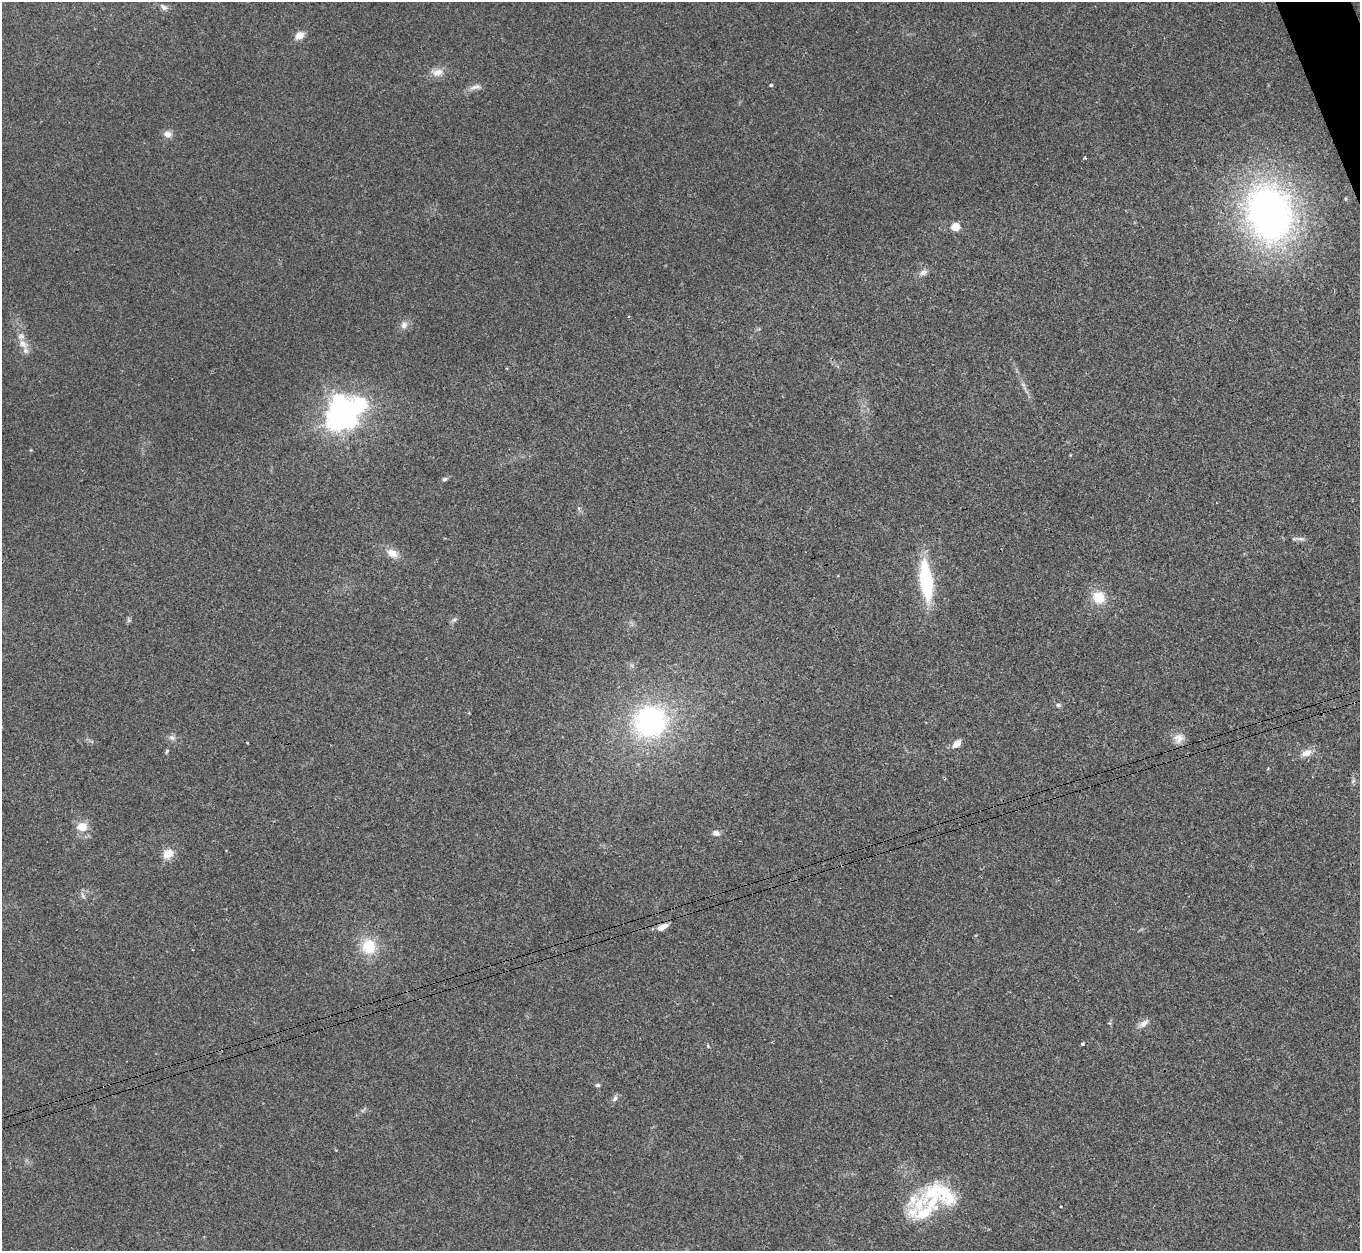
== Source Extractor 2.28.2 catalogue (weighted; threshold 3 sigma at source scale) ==
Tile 10 of 4 x 4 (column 2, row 3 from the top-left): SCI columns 1371-2728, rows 1535-2783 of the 5454 x 5439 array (HDU 1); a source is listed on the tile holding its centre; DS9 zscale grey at full resolution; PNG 1362 x 1253 px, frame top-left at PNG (2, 2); no overlay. Shown black and unused: <1% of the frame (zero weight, under 3 of 4 exposures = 1% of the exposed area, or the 3 px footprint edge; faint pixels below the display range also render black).
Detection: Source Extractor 2.28.2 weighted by HDU 2 'WHT'; one run over the whole footprint, this tile lists its part. Background 0.0606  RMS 0.0052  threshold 0.0236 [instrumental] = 3 sigma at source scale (4.5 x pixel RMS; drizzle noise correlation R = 1.50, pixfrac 1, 0.05/0.05 arcsec/px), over >= 5 px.
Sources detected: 54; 1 too faint to see at this stretch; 3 inside a brighter object's white glare — not listed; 6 inside a brighter listed object's ellipse — not listed separately; the other 44 listed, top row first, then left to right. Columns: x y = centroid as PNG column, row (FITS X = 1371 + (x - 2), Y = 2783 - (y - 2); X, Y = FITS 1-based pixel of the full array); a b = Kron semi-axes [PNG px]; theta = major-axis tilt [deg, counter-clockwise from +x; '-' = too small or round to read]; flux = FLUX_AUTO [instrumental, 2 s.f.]
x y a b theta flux
164 7 10 7 -29 1.8
299 35 9 7 33 5.1
437 72 17 11 1 4.9
771 85 4 3 - 0.71
475 87 18 7 10 2.9
168 134 10 8 -14 3.3
1085 158 3 3 - 0.66
1269 214 51 39 -77 250
955 227 5 5 - 20
923 272 11 8 21 2.5
404 325 11 10 - 3
23 344 17 10 -38 5.5
1023 385 8 4 -44 1.2
360 404 7 6 - 95
336 420 7 7 - 260
445 479 6 5 - 1
1300 539 15 5 -10 1.9
392 553 15 10 -23 5.6
926 581 44 13 -83 43
1098 597 15 14 - 11
455 619 8 4 30 1.2
129 620 6 6 - 0.96
1058 705 7 5 -2 1.1
650 722 26 25 - 110
172 738 9 7 -12 1.9
1179 738 15 13 5 4.8
957 744 9 6 43 5.2
167 751 6 4 59 0.74
1307 753 13 9 17 4.7
1353 781 7 4 45 0.98
82 827 7 7 - 10
716 833 9 7 -17 2.4
168 854 14 11 36 6.1
83 895 11 5 -72 1.6
662 927 11 5 26 5.5
369 946 18 16 -76 16
1109 1023 5 5 - 0.73
1143 1023 16 7 38 3.1
1082 1044 4 3 - 0.52
708 1046 5 3 - 0.57
598 1085 7 5 13 0.94
615 1098 10 6 61 1.6
920 1204 57 18 50 24
1060 1207 3 3 - 0.57